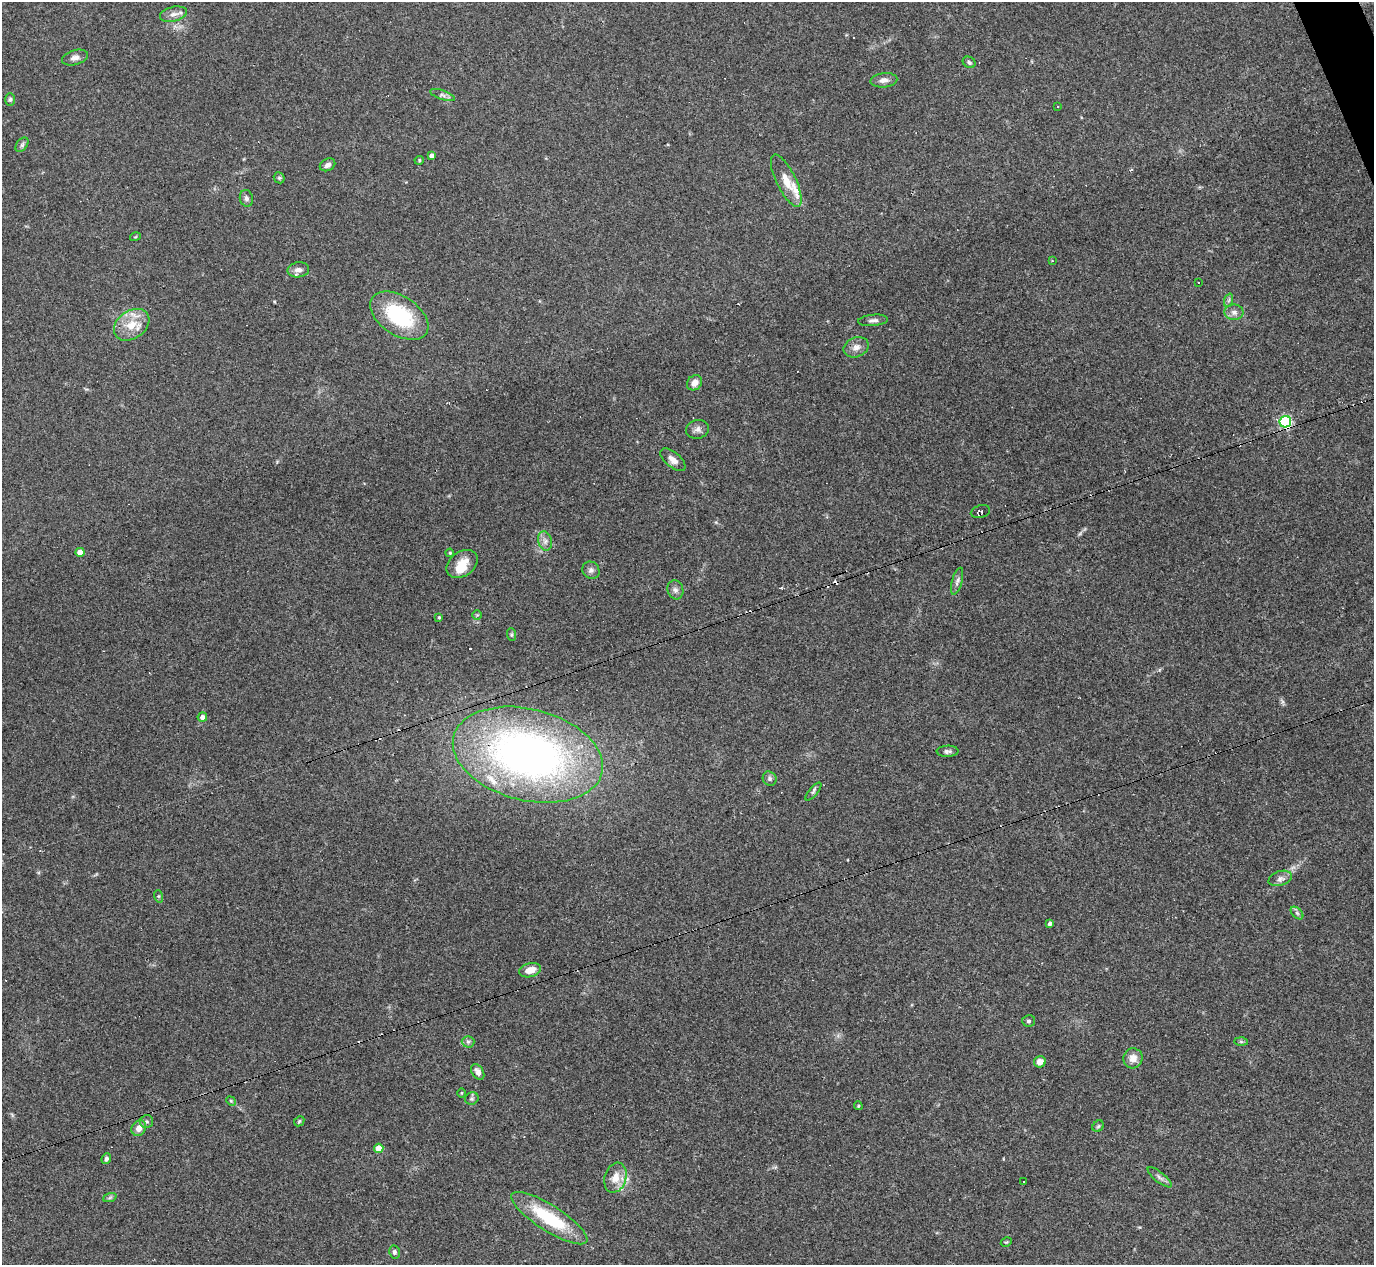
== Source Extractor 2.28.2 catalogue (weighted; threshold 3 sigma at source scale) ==
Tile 10 of 4 x 4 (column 2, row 3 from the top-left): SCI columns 1373-2744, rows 1538-2800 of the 5488 x 5473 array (HDU 1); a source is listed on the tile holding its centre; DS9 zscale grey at full resolution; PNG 1376 x 1267 px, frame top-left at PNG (2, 2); each listed source drawn as its Kron ellipse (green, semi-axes under 4 px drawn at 4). Shown black and unused: <1% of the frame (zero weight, under 3 of 4 exposures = <1% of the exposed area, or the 3 px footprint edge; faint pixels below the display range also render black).
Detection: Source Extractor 2.28.2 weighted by HDU 2 'WHT'; one run over the whole footprint, this tile lists its part. Background 0.16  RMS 0.0052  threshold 0.0233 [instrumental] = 3 sigma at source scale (4.5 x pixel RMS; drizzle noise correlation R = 1.50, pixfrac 1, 0.05/0.05 arcsec/px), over >= 5 px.
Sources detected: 82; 1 inside a brighter object's white glare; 7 cosmic-ray / hot-pixel residue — neither listed nor drawn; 2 inside a brighter listed object's ellipse — not listed separately; the other 72 listed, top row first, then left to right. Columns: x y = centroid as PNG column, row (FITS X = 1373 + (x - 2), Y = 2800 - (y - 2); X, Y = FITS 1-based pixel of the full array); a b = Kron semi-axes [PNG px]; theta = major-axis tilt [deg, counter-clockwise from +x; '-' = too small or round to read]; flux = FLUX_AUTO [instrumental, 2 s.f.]
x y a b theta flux
173 14 14 7 14 2.9
75 58 13 7 16 2.7
969 62 7 5 -29 1.1
884 80 13 7 5 2.7
443 95 13 4 -19 1.7
10 99 6 5 - 0.91
1058 106 3 2 - 0.4
22 145 8 5 54 1.1
432 156 4 4 - 2.3
419 160 5 4 - 0.69
328 165 8 6 26 1.9
279 178 6 5 - 0.78
786 181 28 10 -64 7.8
246 198 8 6 -76 1.6
135 237 5 3 - 0.48
1052 261 3 3 - 0.4
298 270 11 7 7 3
1198 282 3 3 - 9.6
1229 300 7 4 71 0.87
1234 312 9 7 -1 2.5
399 316 32 19 -33 38
873 320 15 5 6 2
132 325 19 14 36 10
856 347 13 9 23 3.4
695 383 8 7 - 3.4
1285 422 6 5 - 69
698 429 11 9 12 2.4
673 460 15 7 -40 3.6
980 512 10 6 14 0.99
545 541 10 7 -76 2.3
80 552 4 4 - 5
450 553 4 3 - 0.54
462 564 17 12 37 8.3
591 570 9 8 - 1.9
957 581 14 5 74 1.8
675 590 9 8 - 2
477 615 5 5 - 0.61
439 617 3 3 - 0.58
511 634 6 4 -84 0.8
202 717 5 4 - 2.5
948 751 11 5 2 1.6
528 755 76 45 -14 270
770 779 7 6 - 1.3
813 791 11 4 50 1.1
1280 878 12 7 19 2.6
158 896 6 4 -71 0.68
1297 913 7 4 -44 1.2
1050 923 4 3 - 1.4
530 970 11 7 14 5.4
1029 1021 6 5 - 1.2
468 1042 6 6 - 1.1
1241 1042 6 4 -2 0.76
1133 1058 10 9 - 4.7
1040 1062 6 5 - 4.2
478 1072 9 5 -59 2.3
461 1093 5 3 - 0.44
472 1099 7 6 - 1
231 1101 5 4 - 0.62
858 1106 4 4 - 0.63
299 1121 6 4 46 0.66
147 1122 6 6 - 1.1
1098 1126 6 5 - 0.77
139 1128 8 7 - 4.2
379 1148 4 4 - 10
106 1159 5 4 - 1.3
1160 1177 15 5 -38 2
615 1178 15 10 73 6.7
1024 1182 2 2 - 0.36
110 1197 7 4 20 0.92
549 1218 44 13 -32 31
1006 1242 6 4 31 0.56
394 1252 6 5 - 1.3
Overlapping masked pixels (flux is a lower limit): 2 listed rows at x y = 1285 422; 528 755